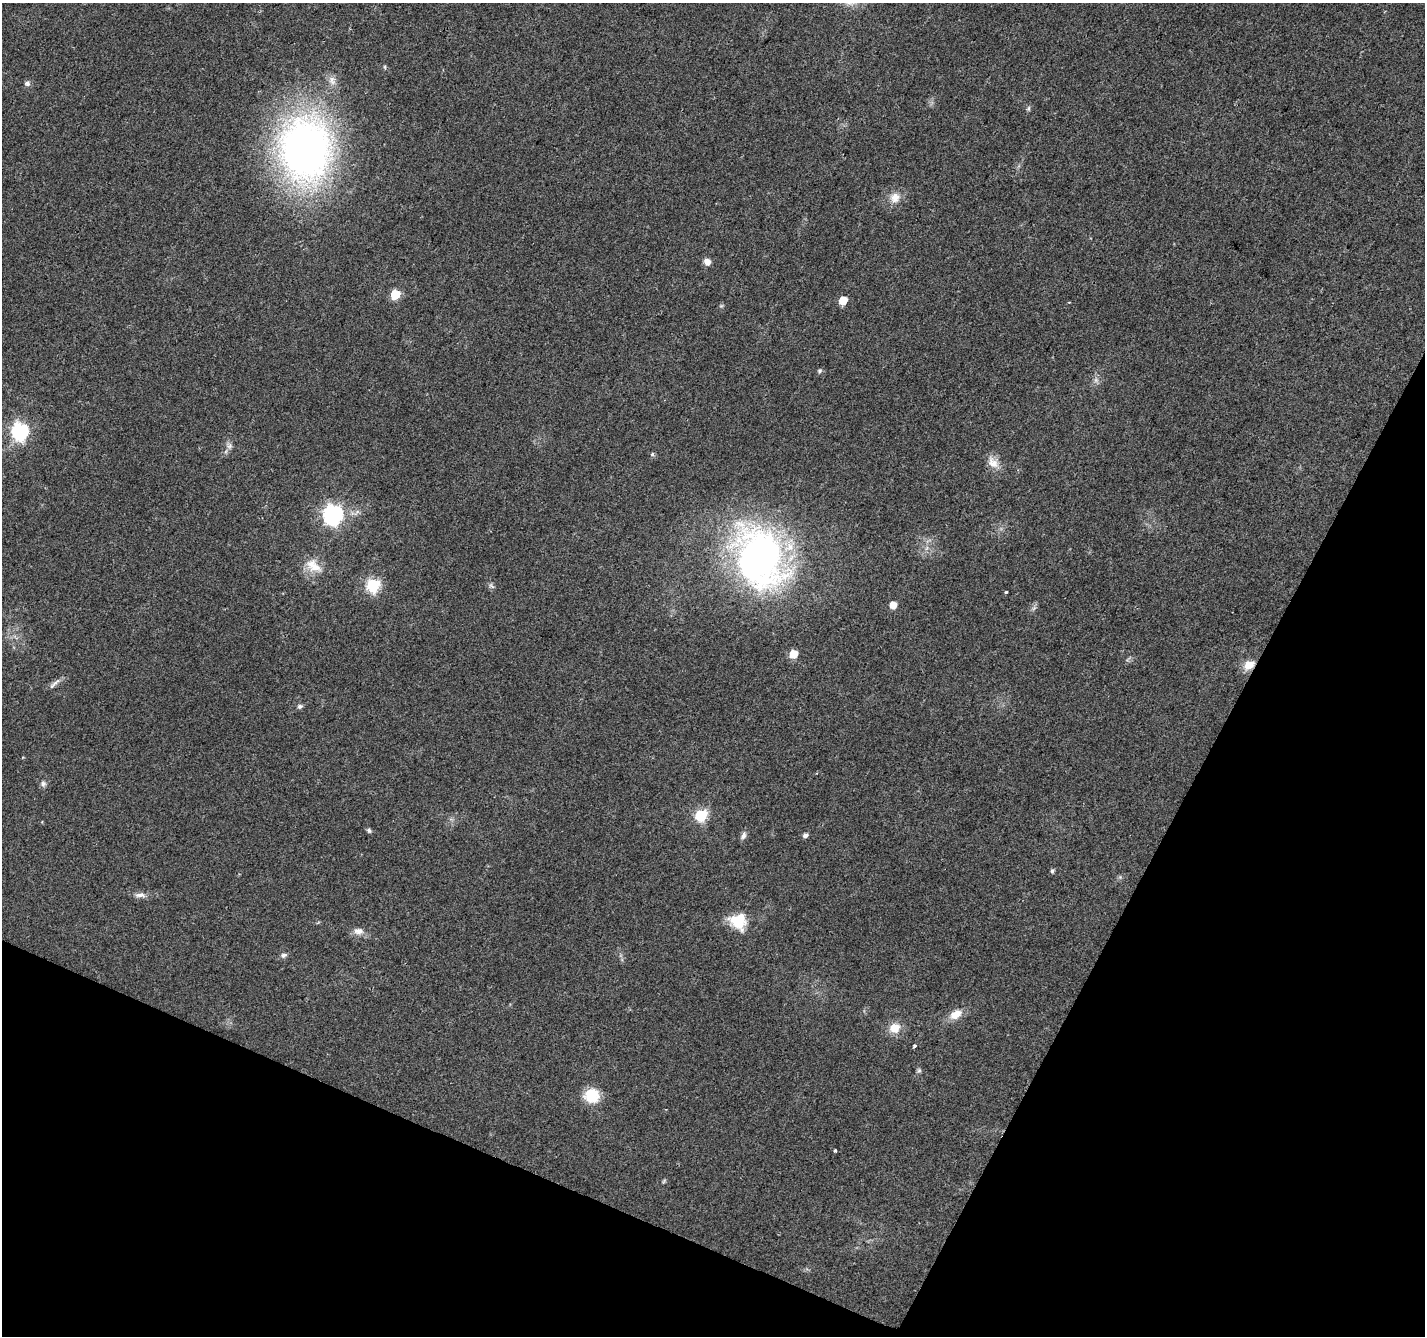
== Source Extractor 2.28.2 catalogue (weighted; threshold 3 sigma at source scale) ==
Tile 15 of 4 x 4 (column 3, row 4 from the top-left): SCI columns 2855-4277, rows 270-1603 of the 5701 x 5810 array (HDU 1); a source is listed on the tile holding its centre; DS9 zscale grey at full resolution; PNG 1427 x 1338 px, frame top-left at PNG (2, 3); no overlay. Shown black and unused: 23% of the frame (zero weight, under 2 of 3 exposures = <1% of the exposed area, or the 3 px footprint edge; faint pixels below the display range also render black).
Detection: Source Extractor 2.28.2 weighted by HDU 2 'WHT'; one run over the whole footprint, this tile lists its part. Background 0.0488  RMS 0.0058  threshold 0.0262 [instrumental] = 3 sigma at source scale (4.5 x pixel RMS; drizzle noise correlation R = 1.50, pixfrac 1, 0.0396/0.0396 arcsec/px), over >= 5 px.
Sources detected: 45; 2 too faint to see at this stretch — not listed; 1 inside a brighter listed object's ellipse — not listed separately; the other 42 listed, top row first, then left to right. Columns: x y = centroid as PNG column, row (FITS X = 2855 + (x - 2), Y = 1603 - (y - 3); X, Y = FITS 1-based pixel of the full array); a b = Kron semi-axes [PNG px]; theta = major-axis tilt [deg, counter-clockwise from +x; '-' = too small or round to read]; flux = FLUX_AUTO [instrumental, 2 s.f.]
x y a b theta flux
385 67 6 4 -89 0.7
27 83 8 7 - 1.7
1029 108 7 4 88 1
305 150 56 46 -83 330
895 197 13 12 - 6.2
707 262 7 6 - 3.9
395 294 6 5 - 25
843 300 6 5 - 13
721 306 6 4 18 0.72
820 371 6 5 - 1.1
20 431 7 7 - 150
229 446 9 7 48 2.1
652 454 6 5 - 0.95
993 463 19 12 -49 6.4
333 515 8 8 - 220
759 557 57 42 -71 270
313 566 25 14 -35 9.6
373 585 7 6 - 77
491 586 10 5 -45 1.4
1006 592 3 3 - 0.78
893 605 5 5 - 7.1
1034 608 7 5 45 1.3
793 654 6 5 - 14
1249 665 13 9 29 7.5
54 684 21 5 42 2.5
300 706 7 6 - 1.4
43 784 7 7 - 1.9
701 815 6 6 - 61
369 830 6 5 - 1.2
743 835 11 7 73 2.2
805 835 5 5 - 2.2
1052 871 5 4 - 1.2
140 895 16 6 1 3.2
738 921 19 17 -33 17
358 931 14 9 -3 3.9
284 955 8 6 16 1.7
956 1014 15 9 33 7.3
895 1028 13 11 35 8
914 1046 4 3 - 1.7
919 1070 6 6 - 0.99
592 1096 18 17 - 14
835 1150 3 3 - 2.5
Overlapping masked pixels (flux is a lower limit): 1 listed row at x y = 1249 665